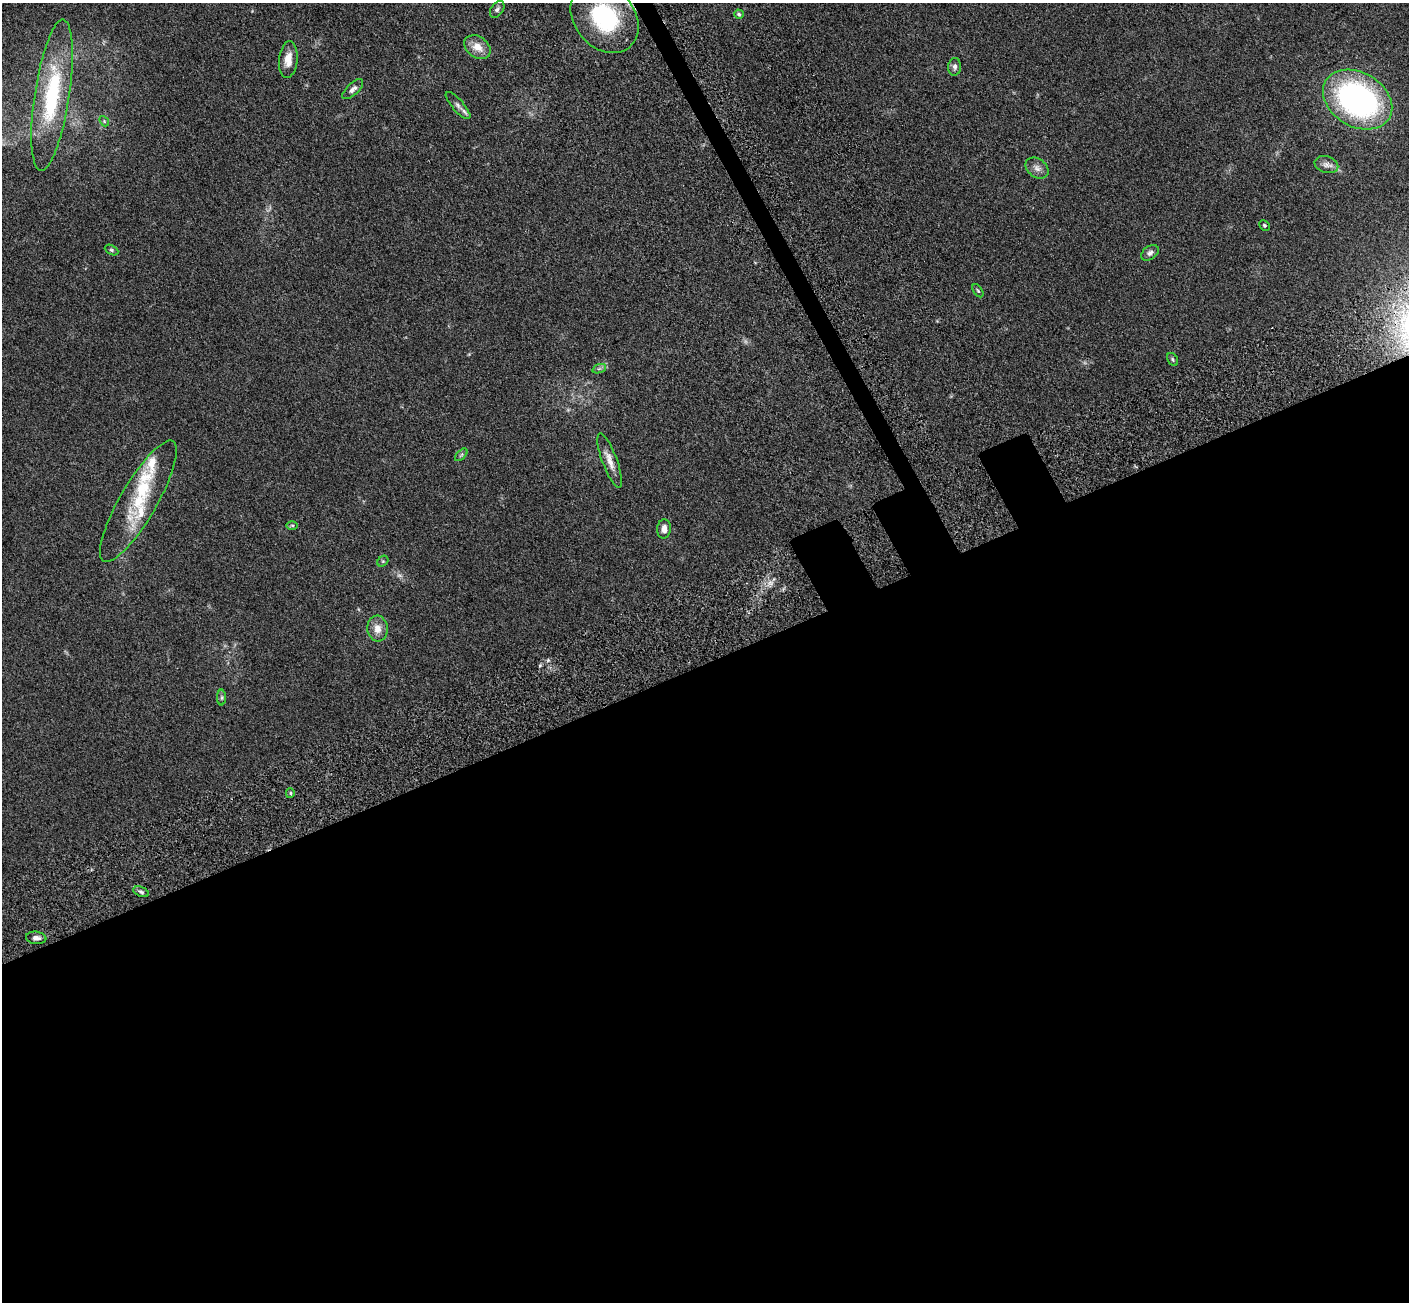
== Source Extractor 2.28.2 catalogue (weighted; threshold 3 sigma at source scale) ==
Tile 15 of 4 x 4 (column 3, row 4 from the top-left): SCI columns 2971-4377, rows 475-1774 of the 5945 x 5933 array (HDU 1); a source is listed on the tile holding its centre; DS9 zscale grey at full resolution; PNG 1411 x 1304 px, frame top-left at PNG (2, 3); each listed source drawn as its Kron ellipse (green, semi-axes under 4 px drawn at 4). Shown black and unused: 51% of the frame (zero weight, under 3 of 5 exposures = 10% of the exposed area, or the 3 px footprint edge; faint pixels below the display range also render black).
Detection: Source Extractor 2.28.2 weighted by HDU 2 'WHT'; one run over the whole footprint, this tile lists its part. Background 0.246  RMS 0.0083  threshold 0.0373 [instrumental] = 3 sigma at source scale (4.5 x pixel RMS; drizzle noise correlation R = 1.50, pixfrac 1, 0.05/0.05 arcsec/px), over >= 5 px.
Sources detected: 36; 2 too faint to see at this stretch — neither listed nor drawn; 4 inside a brighter listed object's ellipse — not listed separately; the other 30 listed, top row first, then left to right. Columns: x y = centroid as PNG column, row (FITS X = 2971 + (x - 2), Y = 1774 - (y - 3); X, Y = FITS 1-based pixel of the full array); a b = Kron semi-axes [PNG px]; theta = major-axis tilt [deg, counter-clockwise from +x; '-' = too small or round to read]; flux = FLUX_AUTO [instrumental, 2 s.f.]
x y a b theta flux
497 9 9 6 55 2.3
739 14 5 4 - 1.3
604 18 39 30 -50 76
477 47 14 10 -35 9.5
288 60 18 9 84 8.9
955 67 9 6 85 2.9
353 89 13 6 44 3.1
52 95 76 17 81 73
1358 100 37 27 -31 200
458 106 17 5 -49 3.7
104 121 6 4 -48 1
1326 165 12 8 -16 4
1037 168 13 9 -37 4.8
1264 225 5 5 - 1.1
111 250 7 4 -27 1.3
1150 253 10 6 37 2.8
978 291 7 3 -54 1.1
1173 359 7 5 -58 1.2
599 369 7 4 19 1.6
461 455 8 4 45 1.3
610 460 29 7 -69 8
138 501 69 18 60 41
292 525 6 4 -1 1.1
664 529 9 7 86 4.9
383 561 6 5 - 1.2
377 629 13 10 -85 7.6
222 698 8 4 90 1.4
290 793 5 4 - 1.2
141 892 8 5 -22 1.8
36 938 10 6 -7 3.7
Isophote crosses this tile's border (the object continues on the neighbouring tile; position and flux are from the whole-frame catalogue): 1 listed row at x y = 604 18